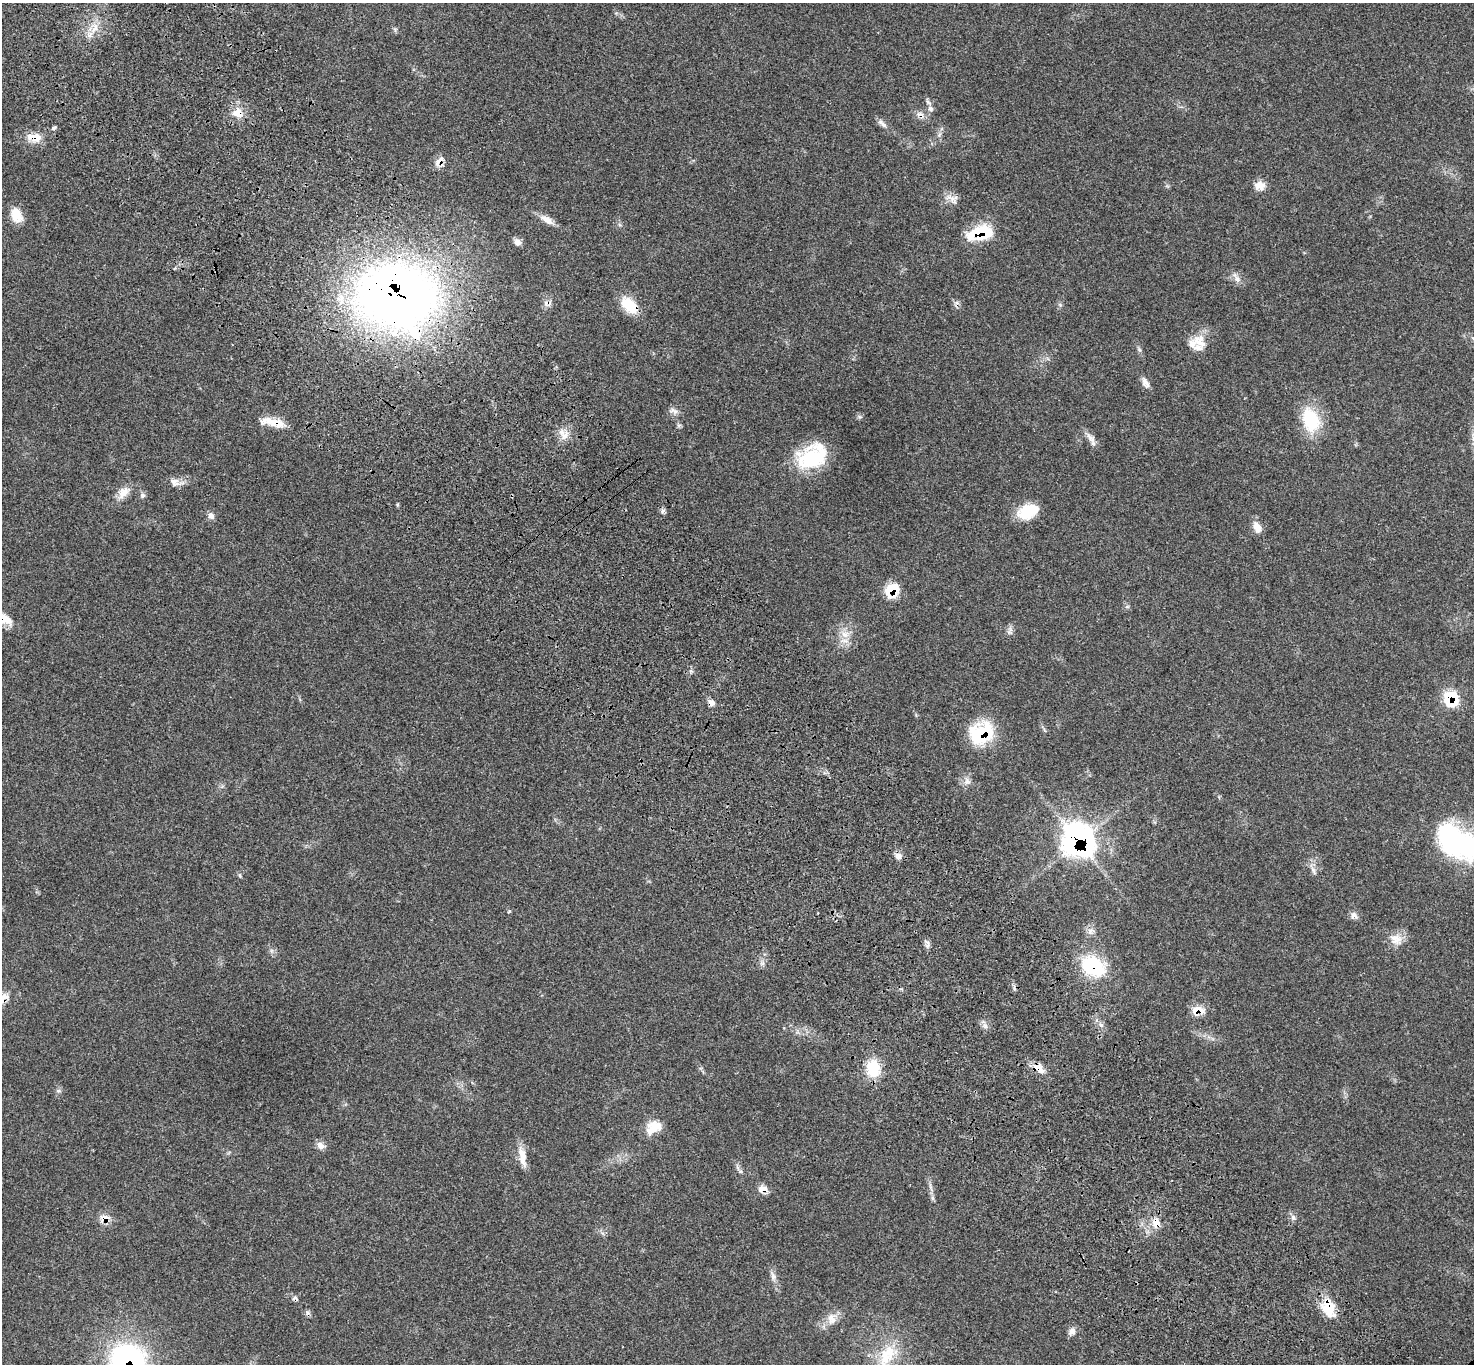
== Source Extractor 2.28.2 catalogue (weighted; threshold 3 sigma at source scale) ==
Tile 11 of 4 x 4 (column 3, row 3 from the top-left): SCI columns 3050-4521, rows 1604-2965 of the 6102 x 6074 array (HDU 1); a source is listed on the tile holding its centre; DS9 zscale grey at full resolution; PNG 1476 x 1366 px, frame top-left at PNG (2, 3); no overlay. Shown black and unused: <1% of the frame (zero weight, under 3 of 4 exposures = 6% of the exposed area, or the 3 px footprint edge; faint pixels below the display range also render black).
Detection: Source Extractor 2.28.2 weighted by HDU 2 'WHT'; one run over the whole footprint, this tile lists its part. Background 0.058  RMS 0.0056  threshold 0.025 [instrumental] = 3 sigma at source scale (4.5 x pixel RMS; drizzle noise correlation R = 1.50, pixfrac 1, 0.05/0.05 arcsec/px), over >= 5 px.
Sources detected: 78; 2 cosmic-ray / hot-pixel residue — not listed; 2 inside a brighter listed object's ellipse — not listed separately; the other 74 listed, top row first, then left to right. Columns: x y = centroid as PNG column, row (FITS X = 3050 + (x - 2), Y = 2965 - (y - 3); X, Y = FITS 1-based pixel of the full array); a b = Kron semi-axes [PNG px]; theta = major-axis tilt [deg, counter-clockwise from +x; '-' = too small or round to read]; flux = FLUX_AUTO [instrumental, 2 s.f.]
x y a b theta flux
95 28 17 8 72 5.8
930 109 9 8 - 2.1
237 113 15 13 -47 6.6
920 114 13 7 -24 2.9
882 124 16 6 -42 2.5
54 128 6 4 47 0.92
36 138 16 12 25 6.3
439 161 18 7 55 3.8
1260 185 14 11 4 4.7
952 199 20 9 -31 4
16 215 17 11 -68 9.2
547 220 21 8 -32 4.6
980 233 31 15 15 22
517 242 10 8 -22 2.3
1236 278 15 7 -57 3.1
397 296 79 63 -5 460
957 303 8 4 0 1.2
629 305 21 13 -42 14
1060 305 6 5 - 0.93
1200 341 23 16 -46 8.7
1145 383 15 7 -60 3
674 411 13 6 -25 2.3
1311 420 33 21 -73 23
273 422 33 9 -11 9.5
565 435 14 8 46 4.6
1091 438 18 7 -51 3.4
812 456 34 24 26 34
175 482 13 11 -31 3.5
123 493 18 11 49 5.7
143 495 7 7 - 1.3
663 511 7 5 31 1.2
1028 511 25 15 21 15
211 516 9 8 - 2.2
1257 527 16 9 -66 4.6
892 590 16 13 49 13
1127 607 6 4 19 0.75
3 618 23 11 -31 8.5
1010 631 14 5 76 1.8
845 634 12 9 -8 4.6
1451 698 17 16 - 18
711 703 8 7 - 2.5
981 733 25 20 31 34
967 781 10 9 - 2.7
1078 840 19 18 - 190
1457 843 51 32 -34 75
899 856 8 8 - 3
1313 870 12 5 -69 2.1
240 875 6 4 73 0.67
1354 916 10 9 - 2.4
1091 931 11 8 43 2.7
1396 939 18 15 -25 6.8
762 963 7 4 19 1.1
1093 966 29 20 -31 32
3 997 15 10 39 5
1198 1010 18 12 2 6.4
985 1026 7 6 - 1.8
873 1068 18 13 -89 18
1038 1068 18 10 -32 5.7
59 1091 6 4 -18 0.91
655 1127 20 16 -8 8.5
320 1146 12 9 -50 2.8
522 1157 28 9 -80 6.5
738 1168 9 4 -71 1.2
930 1187 15 3 -76 1.8
762 1189 12 8 5 4.2
1293 1217 6 6 - 1.5
104 1218 13 9 7 4.9
1156 1222 15 12 80 6.2
773 1276 12 7 -73 2.6
1328 1308 23 16 -76 13
832 1319 16 12 -89 5.9
1072 1331 11 8 57 2.7
885 1358 30 17 85 19
128 1361 37 35 -22 100
Overlapping masked pixels (flux is a lower limit): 23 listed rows (the first 20) at x y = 237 113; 920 114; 36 138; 439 161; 980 233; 397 296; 629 305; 273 422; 892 590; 3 618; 1451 698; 711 703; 981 733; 1078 840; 1093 966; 3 997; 1198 1010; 1038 1068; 762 1189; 104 1218
Isophote crosses this tile's border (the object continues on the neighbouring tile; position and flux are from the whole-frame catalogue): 5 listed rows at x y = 3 618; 1457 843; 3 997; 885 1358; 128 1361
Unlisted compact peaks at least as high as the median listed source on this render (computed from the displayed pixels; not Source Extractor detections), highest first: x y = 509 911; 860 417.